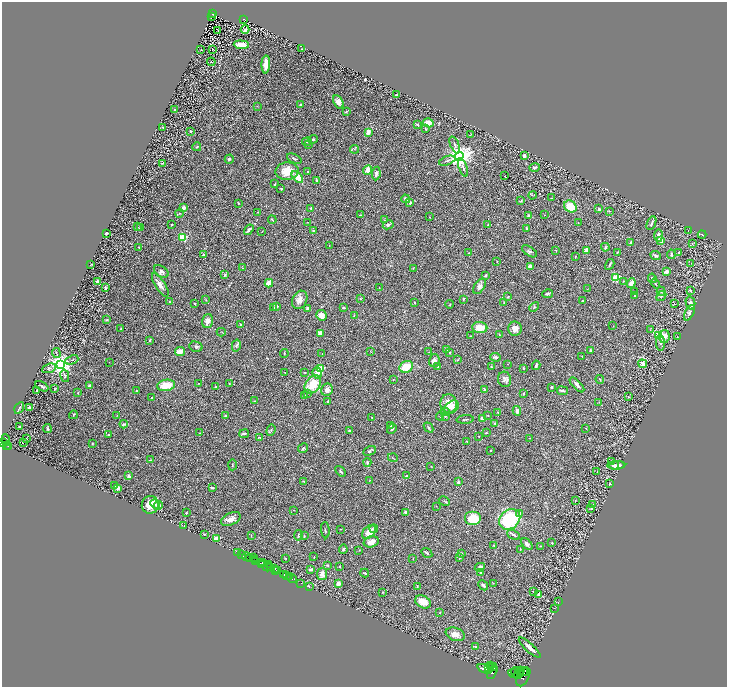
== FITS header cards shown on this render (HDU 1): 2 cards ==
NAXIS1  =                 1450
NAXIS2  =                 1369

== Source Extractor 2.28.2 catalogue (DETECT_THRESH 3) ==
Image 1450 x 1369 px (HDU 1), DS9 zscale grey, zoomed out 1/2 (1 PNG px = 2 x 2 image px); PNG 729 x 689 px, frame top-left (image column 2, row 1369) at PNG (2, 2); each listed source drawn as its Kron ellipse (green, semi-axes under 4 px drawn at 4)
Background 0.405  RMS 0.028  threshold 0.0842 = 3 sigma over >= 5 px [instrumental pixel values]
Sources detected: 419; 38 cannot appear on this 1/2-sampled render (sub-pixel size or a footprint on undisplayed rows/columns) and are neither listed nor drawn; the other 381 listed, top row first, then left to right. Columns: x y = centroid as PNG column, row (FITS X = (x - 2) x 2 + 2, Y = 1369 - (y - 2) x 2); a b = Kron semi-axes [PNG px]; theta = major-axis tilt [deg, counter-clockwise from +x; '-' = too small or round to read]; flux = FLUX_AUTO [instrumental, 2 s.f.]
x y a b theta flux
213 14 3 2 - 62
211 16 2 1 - 3.9
244 19 3 2 - 50
245 29 4 2 - 14
218 30 2 1 - 42
241 45 8 4 -5 55
212 49 2 2 - 1.5
302 49 2 2 - 2
201 50 2 1 - 1.8
211 62 4 1 - 2.2
266 64 9 4 87 40
396 95 2 2 - 6.7
338 102 7 4 -60 24
300 105 3 2 - 5.9
257 106 3 2 - 1.8
175 109 2 2 - 16
346 112 2 2 - 5.9
428 123 5 4 - 44
417 124 4 3 - 4.5
163 127 2 1 - 1.5
425 129 3 2 - 3
191 131 2 2 - 13
368 133 4 2 - 45
470 135 3 1 - 2
313 139 5 3 - 7.3
307 142 5 3 - 6.2
308 145 2 2 - 2
455 145 9 3 -70 12
197 147 4 3 - 5.6
354 149 4 2 - 4.8
524 155 3 3 - 18
459 156 4 4 - 6100
229 159 5 3 - 8.1
294 159 8 3 -24 7.6
447 161 8 3 20 11
162 163 4 2 - 3
535 167 5 3 - 11
463 168 9 2 -70 9.4
368 170 5 4 - 36
287 171 12 8 6 88
308 171 2 2 - 4.2
376 174 7 4 82 15
504 176 2 2 - 1.8
297 177 7 4 -47 58
316 180 3 2 - 7
275 184 3 2 - 2.5
281 188 4 2 - 3.4
532 195 4 2 - 2.8
551 198 3 2 - 2.9
406 199 4 3 - 12
521 200 4 3 - 3.8
410 202 3 3 - 12
238 203 3 2 - 3.8
570 207 7 5 -35 93
184 208 3 3 - 26
311 208 4 3 - 6.1
599 209 4 3 - 7.9
609 211 3 2 - 3.2
257 212 2 2 - 2.5
179 213 4 3 - 5.6
360 215 3 2 - 3.5
528 215 4 3 - 9.4
544 215 2 1 - 1.6
430 217 2 2 - 2.1
272 220 4 2 - 6.1
384 220 3 2 - 3.2
307 222 2 1 - 1.9
578 223 2 1 - 1.5
651 223 7 2 66 10
172 224 2 2 - 4.1
388 225 5 4 - 11
488 225 3 2 - 4
137 226 3 2 - 2.7
141 228 4 2 - 9.8
527 228 4 2 - 5.6
249 230 6 3 56 14
688 230 2 2 - 1.6
262 231 4 1 - 2.1
314 231 3 3 - 4.9
106 233 3 2 - 9.7
659 235 6 4 -88 17
702 235 4 2 - 2.6
183 237 3 3 - 330
660 240 4 3 - 27
631 242 3 3 - 7
692 244 3 2 - 2
329 245 2 1 - 1.4
139 247 3 2 - 2.7
605 247 4 2 - 6.4
586 250 4 3 - 33
529 251 8 4 -33 14
556 251 3 2 - 3.2
617 252 3 3 - 3.6
679 252 2 2 - 4.5
469 253 4 2 - 3
671 254 5 3 - 6.8
204 255 4 2 - 5.4
656 255 5 3 - 10
575 257 3 2 - 4.5
497 261 2 1 - 1.9
691 263 2 1 - 35
91 264 3 1 - 3.6
610 264 6 2 61 6.4
530 266 2 2 - 64
242 268 3 2 - 4
413 268 2 2 - 1.9
161 271 8 5 -34 15
666 271 4 3 - 29
225 275 3 2 - 8.4
486 275 4 2 - 6.1
616 278 3 3 - 320
652 278 5 3 - 6.7
624 281 4 2 - 4.4
97 282 3 3 - 11
269 283 4 3 - 52
631 283 5 3 - 33
655 283 5 2 - 5.1
160 285 13 5 -57 34
480 286 9 5 56 16
105 288 3 2 - 5.8
379 288 3 2 - 3.7
587 289 2 2 - 1.8
690 290 2 2 - 6.2
661 291 4 4 - 9.8
635 292 4 2 - 4.6
547 294 5 3 - 8.9
635 296 4 3 - 5.9
661 296 6 4 45 12
508 297 3 2 - 3.9
360 299 3 3 - 3.7
463 299 3 1 - 4.2
206 300 3 2 - 2.6
300 300 9 7 65 34
583 300 2 1 - 3.6
170 302 4 2 - 3.5
504 302 3 2 - 3.8
414 303 3 2 - 2.5
690 303 7 4 -76 23
194 304 3 2 - 3
450 304 4 2 - 3.5
674 304 4 2 - 2.3
276 306 2 2 - 43
534 307 6 3 44 5.7
274 308 3 3 - 5.9
308 308 4 3 - 11
343 308 4 3 - 4.6
689 313 8 4 62 15
321 315 5 5 - 35
354 316 4 2 - 3.3
107 319 4 2 - 4
207 321 7 5 74 29
240 324 2 2 - 16
613 326 3 2 - 1.9
480 327 7 5 -5 67
121 329 3 2 - 2.7
515 329 7 6 - 30
650 329 3 2 - 3.3
221 332 4 1 - 2.5
320 333 3 3 - 27
499 335 4 2 - 3.5
659 335 3 3 - 280
470 336 3 2 - 3
664 336 6 5 - 47
677 337 3 2 - 3.5
150 340 3 2 - 5.4
660 343 8 3 -87 14
236 346 6 4 77 10
196 347 7 5 -14 11
447 349 4 2 - 3.8
591 350 3 3 - 8.6
180 352 5 3 - 49
371 352 3 2 - 2.2
429 352 2 2 - 2.2
450 352 3 2 - 3.3
56 353 5 2 - 4.5
322 353 2 2 - 1.8
284 354 4 2 - 3.7
582 356 2 2 - 2
495 357 5 3 - 12
72 360 7 2 22 6.9
458 360 3 3 - 3.5
434 361 6 5 - 22
109 362 2 1 - 1.3
60 364 4 3 - 5100
508 364 2 1 - 1.5
643 364 4 4 - 28
536 365 5 3 - 8.5
438 366 4 2 - 4.3
406 367 7 5 29 110
491 367 3 2 - 3.7
49 368 7 3 20 9.3
523 368 2 2 - 3.7
320 369 3 3 - 360
305 372 4 2 - 4.9
285 373 3 2 - 1.9
317 373 6 4 -78 33
65 376 6 3 -77 7
393 379 2 2 - 3.4
505 379 8 6 -73 18
600 379 4 2 - 5.8
198 383 3 2 - 2.7
229 384 2 2 - 2.1
313 384 10 7 55 130
90 385 3 2 - 12
166 385 9 5 9 83
577 385 9 3 -46 18
42 386 7 3 -29 12
215 387 3 2 - 4.7
552 387 3 2 - 5.1
54 389 3 2 - 2.9
327 390 6 5 - 27
484 390 4 3 - 13
37 391 4 2 - 5.3
136 391 3 2 - 4.7
562 391 5 2 - 11
78 392 2 2 - 4.4
307 393 3 2 - 3.9
523 394 3 2 - 3.5
305 396 2 2 - 29
628 397 3 2 - 2.5
152 398 2 2 - 8.6
254 401 3 2 - 3.1
327 401 3 2 - 4.6
599 402 3 2 - 2.7
449 403 9 8 - 66
452 407 8 5 38 30
19 408 6 3 58 7.4
29 408 2 2 - 64
517 411 4 4 - 20
445 412 5 3 - 7.1
498 413 3 2 - 3.2
73 415 4 2 - 3.5
117 415 3 2 - 2.7
488 415 3 2 - 2.1
225 416 3 3 - 5.7
440 416 4 3 - 4.6
445 416 3 3 - 4.7
372 418 3 1 - 1.9
482 418 2 2 - 46
465 419 8 2 3 6.9
495 423 3 3 - 3.4
124 424 4 3 - 6
391 426 2 2 - 2.2
19 427 3 2 - 4.6
429 427 5 3 - 6
586 428 3 2 - 2
47 429 4 3 - 7
392 429 5 3 - 7.7
271 430 6 3 70 7.3
349 430 2 2 - 26
200 433 3 2 - 4.1
486 433 3 3 - 3
244 434 5 3 - 11
108 435 3 2 - 5.2
479 436 2 1 - 2.7
260 437 3 2 - 4.9
530 438 2 1 - 1.4
26 439 3 1 - 3
6 440 6 3 -83 890
467 441 2 2 - 3.2
23 442 2 1 - 62
2 443 3 2 - 820
92 444 3 2 - 2.5
6 445 2 2 - 310
9 446 4 2 - 260
303 448 5 3 - 6.5
370 451 7 3 27 12
490 451 2 2 - 2.8
393 458 5 1 - 2.9
150 460 3 2 - 3.3
611 461 2 1 - 1.3
367 462 4 3 - 8.5
232 465 5 2 - 4.1
614 465 5 3 - 11
616 465 9 3 3 24
431 466 2 2 - 2.6
341 471 6 3 -48 7.7
597 472 2 1 - 1.6
129 476 4 3 - 9.5
407 476 4 3 - 7.4
370 480 3 2 - 1.9
304 481 3 2 - 2.7
458 482 3 2 - 7.2
610 484 2 2 - 5.1
114 485 2 2 - 2.6
118 488 4 3 - 16
212 488 4 3 - 8
444 501 6 3 -29 6.6
575 501 3 2 - 2.7
155 504 5 4 - 11
593 504 4 3 - 9.8
150 505 9 8 - 68
158 505 4 4 - 17
436 506 2 1 - 1.5
591 508 4 3 - 8.3
294 510 2 1 - 5.6
405 512 3 3 - 9.5
186 513 2 2 - 4.7
520 514 2 2 - 39
473 518 8 7 - 130
231 519 10 6 27 34
510 519 11 9 41 400
184 525 2 1 - 1.6
340 529 2 1 - 1.7
374 529 4 3 - 6.9
325 530 8 2 -85 6.4
369 532 8 5 44 64
205 534 3 2 - 3.2
251 535 4 1 - 2.2
298 535 5 3 - 6
513 535 7 3 -26 11
304 536 3 2 - 3.7
217 539 4 3 - 63
371 542 8 5 15 41
552 543 2 2 - 3.2
527 544 7 4 -47 19
494 546 3 2 - 2.1
541 546 3 3 - 5.6
343 549 4 3 - 9.9
520 549 2 2 - 2.1
359 550 3 2 - 2
238 553 2 1 - 76
427 553 6 3 -34 6.2
461 553 4 2 - 3.5
241 555 3 2 - 470
246 557 4 2 - 93
314 557 3 2 - 1.9
249 558 4 2 - 91
254 558 2 1 - 220
285 558 3 2 - 2.2
460 558 3 3 - 4.8
413 559 3 2 - 2.2
254 560 2 1 - 130
256 561 3 1 - 560
262 563 3 3 - 540
262 564 2 1 - 190
269 564 3 2 - 620
327 565 4 3 - 6
267 567 4 2 - 370
340 567 2 2 - 4
480 567 5 4 - 20
271 568 3 1 - 390
274 569 4 2 - 990
311 569 4 2 - 19
275 570 3 1 - 350
278 570 3 2 - 600
481 572 4 3 - 7.3
365 573 4 2 - 7.9
322 574 6 5 - 25
284 575 2 2 - 670
286 575 2 1 - 340
289 577 3 1 - 620
292 579 5 2 - 140
301 583 2 1 - 20
493 583 2 2 - 2.2
338 584 3 3 - 36
483 585 5 3 - 11
309 587 3 1 - 32
417 587 3 2 - 2.5
533 591 3 2 - 2.3
383 592 3 2 - 2.3
539 595 4 3 - 12
423 602 8 6 -27 57
558 602 3 2 - 2.3
554 608 2 2 - 1.5
440 613 3 2 - 2.8
455 634 10 6 -21 39
476 647 4 3 - 6.6
530 648 14 3 -42 27
491 666 3 2 - 1500
493 667 4 2 - 2400
489 668 3 2 - 1500
485 669 8 4 -19 9500
521 671 3 2 - 1700
492 672 8 3 64 4000
523 672 4 2 - 1800
526 672 2 1 - 790
515 673 6 3 -73 4900
519 673 6 2 63 4600
514 674 6 3 -22 3800
523 677 10 6 64 5100
At the frame edge (FLAGS 8, measured only in part): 1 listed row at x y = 2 443
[38 sub-pixel or undisplayed-footprint detections neither listed nor drawn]